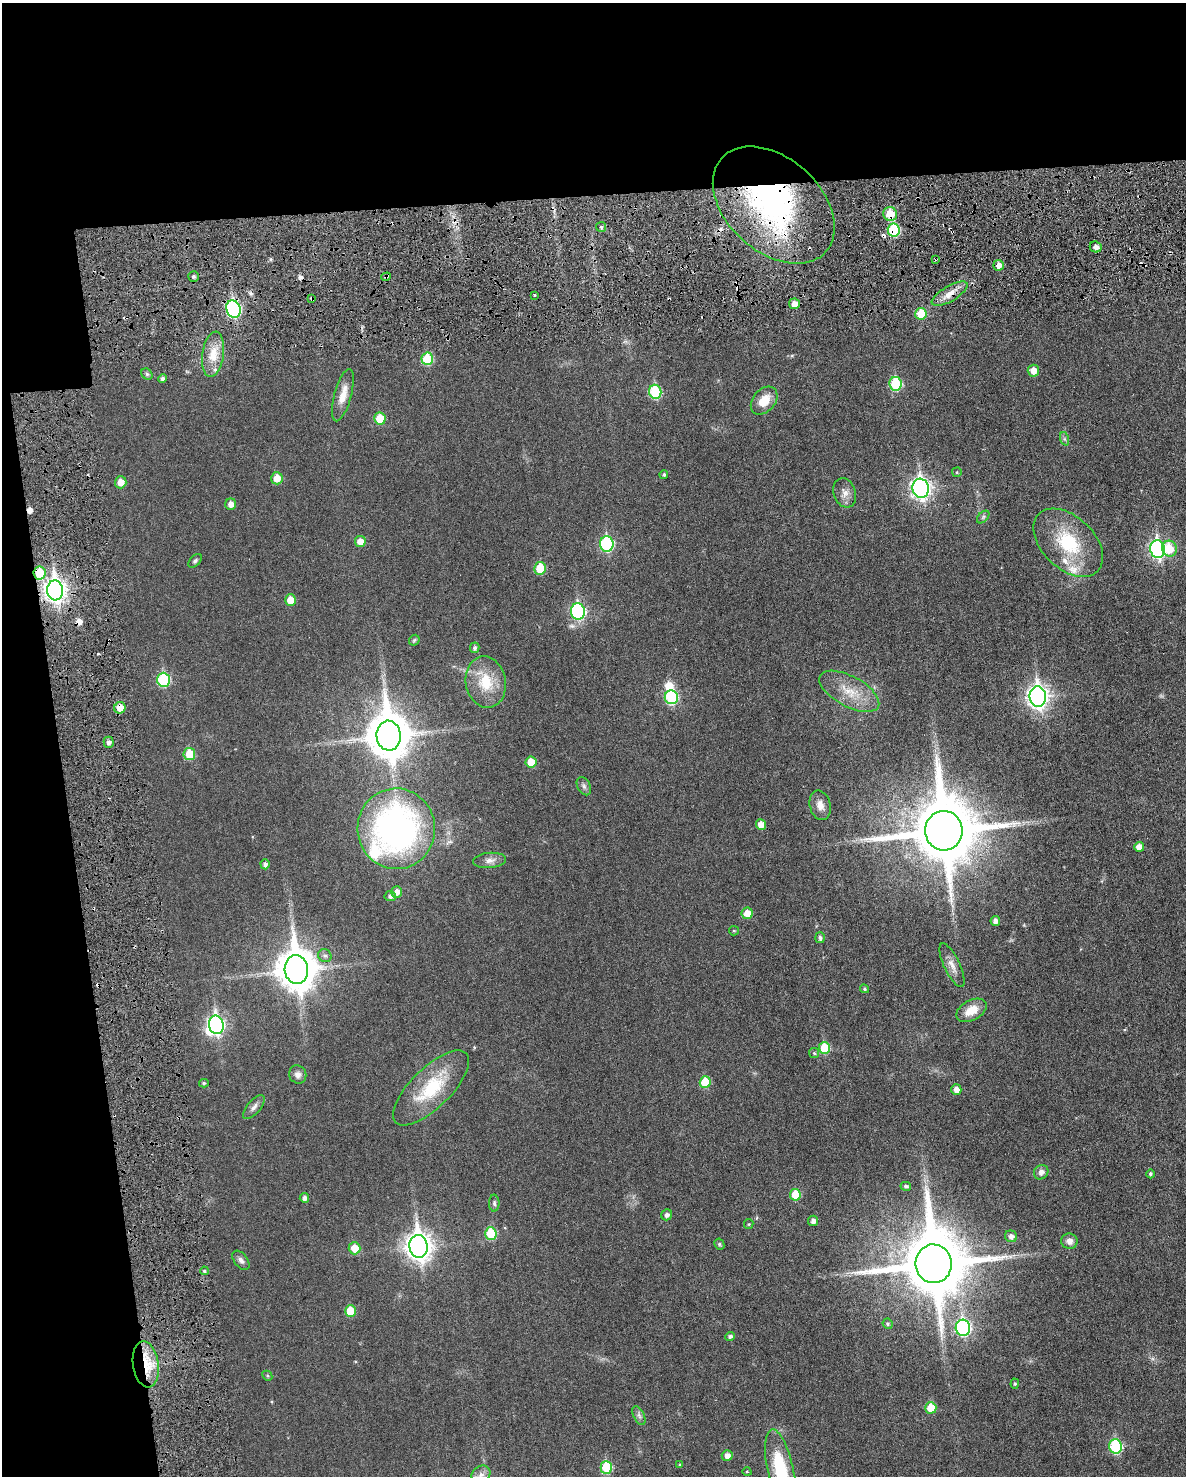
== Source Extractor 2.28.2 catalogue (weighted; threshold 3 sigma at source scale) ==
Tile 1 of 4 x 3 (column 1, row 1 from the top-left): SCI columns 30-1213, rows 3109-4582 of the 4786 x 4824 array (HDU 1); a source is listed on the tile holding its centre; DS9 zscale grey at full resolution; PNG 1188 x 1478 px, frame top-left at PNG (2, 3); each listed source drawn as its Kron ellipse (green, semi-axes under 4 px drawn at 4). Shown black and unused: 19% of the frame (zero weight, under 3 of 6 exposures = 1% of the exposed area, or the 3 px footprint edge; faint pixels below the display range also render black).
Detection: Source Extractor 2.28.2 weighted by HDU 2 'WHT'; one run over the whole footprint, this tile lists its part. Background 0.0355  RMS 0.0047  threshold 0.019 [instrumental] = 3 sigma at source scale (4.09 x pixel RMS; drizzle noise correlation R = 1.36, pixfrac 0.8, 0.05/0.05 arcsec/px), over >= 5 px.
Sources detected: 138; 3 inside a brighter object's white glare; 11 cosmic-ray / hot-pixel residue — neither listed nor drawn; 5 inside a brighter listed object's ellipse — not listed separately; the other 119 listed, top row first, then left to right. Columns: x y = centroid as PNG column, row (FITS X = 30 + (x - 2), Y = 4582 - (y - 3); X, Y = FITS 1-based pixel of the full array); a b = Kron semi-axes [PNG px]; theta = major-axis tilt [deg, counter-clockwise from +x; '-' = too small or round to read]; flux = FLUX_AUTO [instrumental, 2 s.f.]
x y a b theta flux
774 205 70 47 -42 100
890 214 7 6 - 9.3
601 227 5 5 - 0.75
894 230 6 6 - 26
1096 247 6 5 - 2.2
936 259 3 2 - 0.56
999 265 5 5 - 3.2
193 277 5 5 - 0.92
386 277 5 3 - 0.63
950 294 20 7 30 4.4
534 295 3 2 - 0.43
312 298 4 3 - 1.1
794 304 5 5 - 3.2
233 309 9 7 -72 65
921 314 6 5 - 11
213 354 23 11 82 7.4
427 359 6 6 - 19
1033 371 6 6 - 4.4
147 374 6 5 - 0.72
162 379 4 4 - 1.2
896 384 7 6 - 23
655 392 7 6 - 25
343 395 27 8 74 5.6
764 401 16 11 49 6.9
380 418 6 6 - 9.7
1065 439 7 4 -70 0.74
957 472 5 4 - 0.48
664 475 4 4 - 0.7
277 478 6 5 - 5.6
121 482 6 6 - 3.7
921 488 9 8 - 180
845 493 15 11 -72 3.3
231 504 5 5 - 2.6
983 517 7 4 46 0.85
360 541 5 5 - 4.3
1068 543 41 26 -44 25
607 544 8 7 - 46
1158 549 9 7 -82 100
1169 549 8 7 - 9.1
195 561 8 5 44 0.78
540 568 6 5 - 10
39 573 6 6 - 12
55 590 10 8 -86 240
290 600 6 5 - 5.9
578 611 8 7 - 55
414 640 6 4 46 0.58
475 648 5 4 - 1.1
163 680 7 6 - 32
486 682 26 20 -79 14
849 691 33 15 -28 11
1038 696 10 8 -85 230
671 697 7 6 - 35
120 708 6 5 - 6.3
389 736 15 12 -84 1400
109 742 5 5 - 1.5
189 754 6 5 - 11
531 762 5 5 - 7.2
584 786 10 6 -61 1.3
820 805 15 10 -76 3.4
761 824 5 5 - 3.8
396 829 40 39 - 140
944 831 20 18 -84 3800
1139 847 5 5 - 3.2
490 860 16 7 5 2.4
265 864 5 4 - 1.6
397 892 6 5 - 2.6
390 896 5 5 - 1.5
747 913 6 5 - 4.5
995 921 5 5 - 2.3
734 931 5 4 - 0.51
820 938 5 5 - 1.1
325 956 7 6 - 1.2
952 965 24 8 -65 3.7
296 969 14 11 -84 1100
864 989 4 4 - 0.61
971 1010 16 10 29 6.7
216 1025 9 7 -79 100
824 1048 6 6 - 13
814 1053 5 5 - 0.61
298 1074 9 8 - 1.9
705 1082 6 5 - 13
204 1083 5 4 - 0.6
431 1088 49 20 44 24
956 1090 5 5 - 3.3
254 1107 14 6 50 1.8
1041 1172 8 6 45 2.1
1150 1174 4 3 - 0.89
906 1186 5 4 - 1
795 1195 6 5 - 10
304 1198 5 4 - 1.6
494 1203 8 5 -89 0.9
667 1215 6 5 - 1.5
813 1221 5 5 - 2.2
749 1224 5 4 - 0.46
491 1233 6 5 - 16
1011 1236 6 6 - 1.7
1069 1241 8 7 - 2.5
719 1244 6 5 - 0.72
418 1246 11 9 -82 370
355 1248 6 6 - 7.2
241 1260 11 6 -52 1.7
934 1264 19 18 - 3900
204 1271 4 3 - 0.68
350 1311 5 5 - 11
888 1324 5 5 - 0.74
963 1328 8 7 - 63
730 1337 5 4 - 1.2
146 1364 23 13 -82 13
267 1376 5 4 - 0.54
1015 1384 5 4 - 0.62
931 1408 6 5 - 9.9
639 1416 10 5 -63 1.1
1116 1446 7 6 - 35
727 1455 5 5 - 2.2
680 1465 4 3 - 0.57
606 1467 6 6 - 19
781 1470 42 13 -78 27
747 1472 5 3 - 0.34
481 1475 10 8 40 2.5
Overlapping masked pixels (flux is a lower limit): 12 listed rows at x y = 774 205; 890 214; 894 230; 936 259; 386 277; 950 294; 312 298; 233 309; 39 573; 55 590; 120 708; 146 1364
Isophote crosses this tile's border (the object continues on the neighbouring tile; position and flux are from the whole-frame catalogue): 2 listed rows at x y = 781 1470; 481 1475